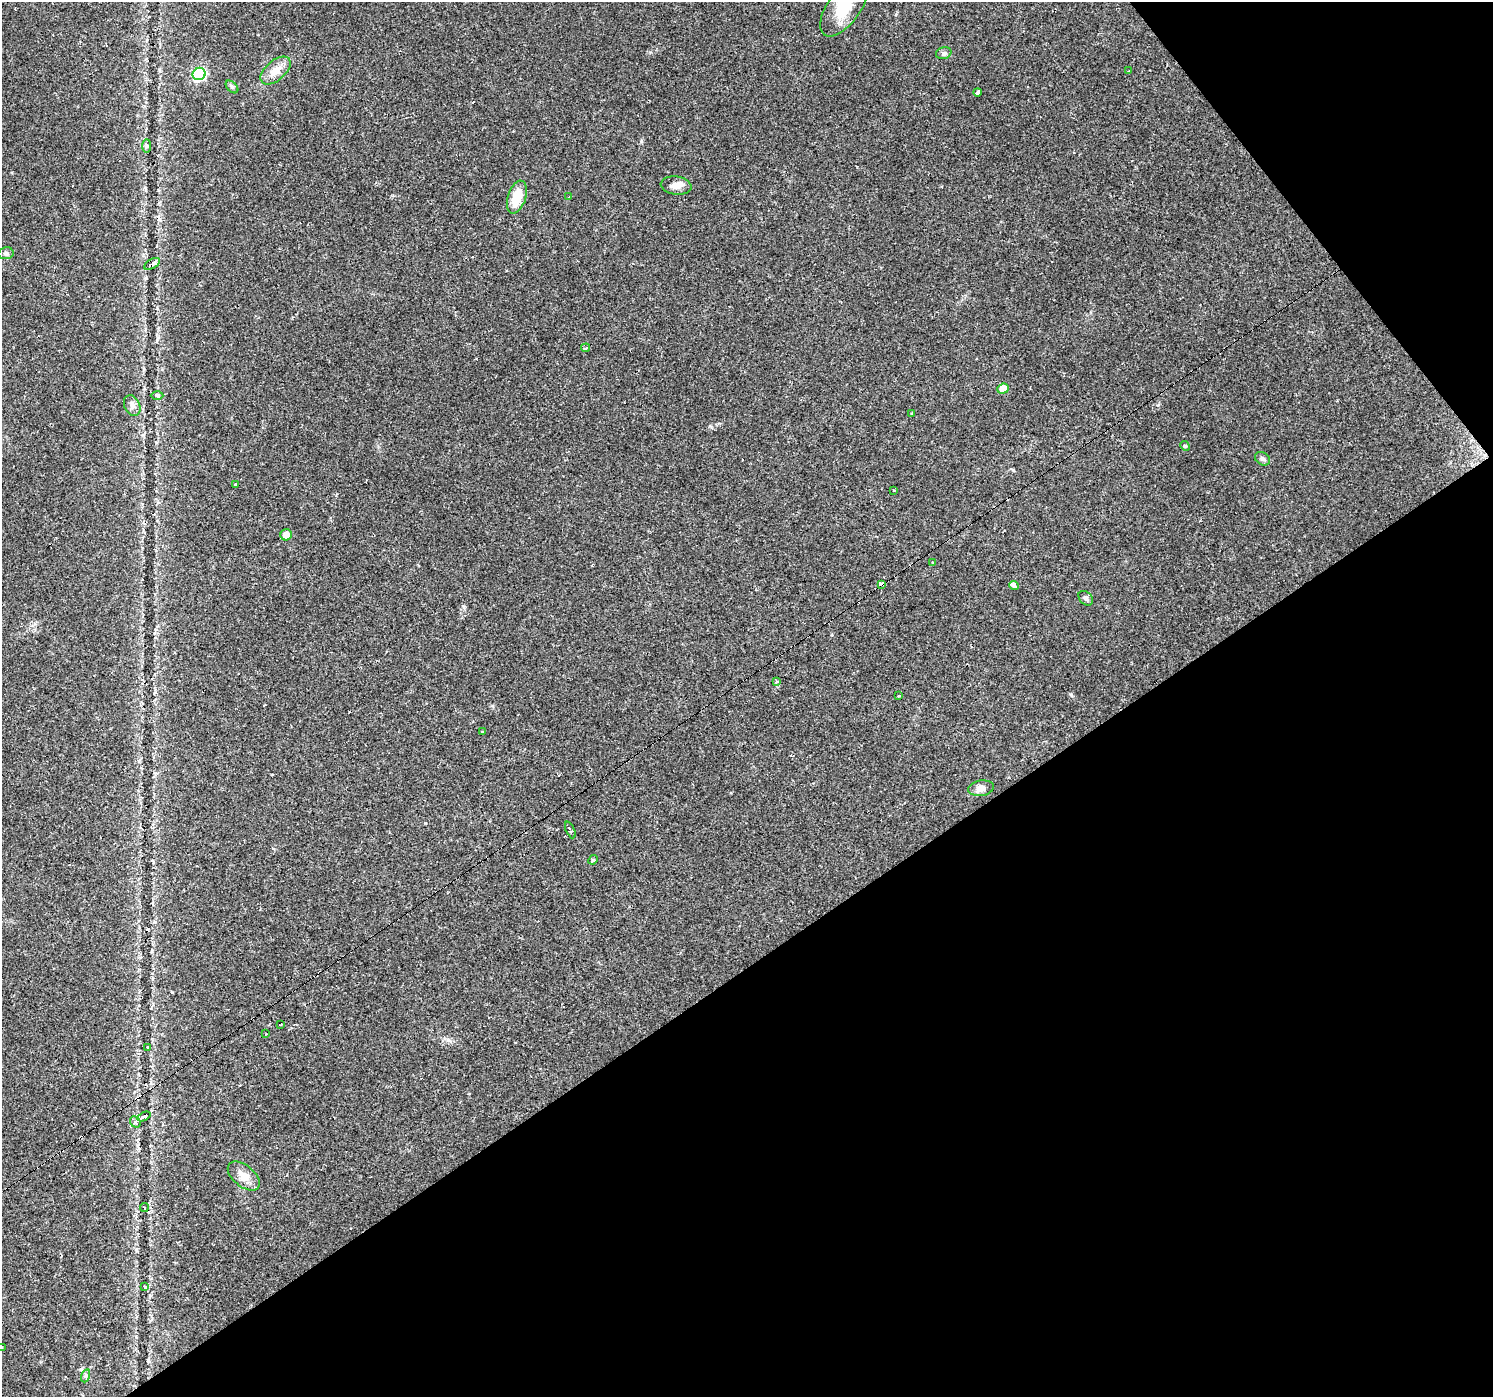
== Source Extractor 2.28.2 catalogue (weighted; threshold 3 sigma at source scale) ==
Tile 12 of 4 x 4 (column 4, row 3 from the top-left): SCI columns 4473-5963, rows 1587-2981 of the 5963 x 5900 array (HDU 1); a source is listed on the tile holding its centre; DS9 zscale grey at full resolution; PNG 1495 x 1399 px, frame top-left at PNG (2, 2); each listed source drawn as its Kron ellipse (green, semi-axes under 4 px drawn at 4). Shown black and unused: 35% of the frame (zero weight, under 2 of 3 exposures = <1% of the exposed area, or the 3 px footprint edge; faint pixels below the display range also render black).
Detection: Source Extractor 2.28.2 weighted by HDU 2 'WHT'; one run over the whole footprint, this tile lists its part. Background 0.0515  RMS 0.0052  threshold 0.0236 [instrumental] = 3 sigma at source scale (4.5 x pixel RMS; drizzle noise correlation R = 1.50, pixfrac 1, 0.0396/0.0396 arcsec/px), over >= 5 px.
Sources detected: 48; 5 cosmic-ray / hot-pixel residue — neither listed nor drawn; the other 43 listed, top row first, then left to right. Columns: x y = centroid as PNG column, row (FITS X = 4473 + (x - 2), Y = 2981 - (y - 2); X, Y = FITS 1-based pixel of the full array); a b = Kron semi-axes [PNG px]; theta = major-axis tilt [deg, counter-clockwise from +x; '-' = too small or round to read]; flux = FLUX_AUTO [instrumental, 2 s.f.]
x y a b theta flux
844 6 35 16 55 17
944 53 8 6 15 1.4
276 71 18 10 41 6.5
1129 71 3 2 - 0.78
199 74 6 6 - 62
232 87 7 4 -45 1.1
977 92 4 3 - 3
147 146 7 4 90 0.81
676 186 15 9 -8 4
517 197 17 9 72 11
569 197 3 3 - 1
6 253 7 6 - 1.2
152 264 9 4 31 3.6
585 348 4 3 - 1.2
1003 389 6 5 - 5.6
157 395 6 4 -2 0.9
132 406 11 7 -63 2.1
912 413 3 3 - 0.8
1185 446 5 4 - 0.63
1262 459 8 6 -34 1.4
235 484 3 3 - 1.9
893 490 3 3 - 0.46
286 535 6 5 - 3.9
933 563 3 3 - 1.2
881 584 4 4 - 9.4
1014 585 5 3 - 15
1086 598 8 6 -45 1.5
777 681 3 3 - 3.1
898 696 3 2 - 0.41
482 732 3 3 - 2.2
981 788 13 7 9 3.1
570 830 9 3 -66 1.1
593 860 5 4 - 0.72
281 1024 2 2 - 0.51
266 1034 2 2 - 0.5
147 1047 3 3 - 0.71
144 1116 7 4 26 4.8
135 1122 6 5 - 1.1
244 1176 19 10 -40 6.1
144 1208 4 4 - 0.93
145 1287 4 3 - 1.2
2 1347 3 2 - 0.45
85 1376 7 4 71 0.88
Overlapping masked pixels (flux is a lower limit): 1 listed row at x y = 881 584
Isophote crosses this tile's border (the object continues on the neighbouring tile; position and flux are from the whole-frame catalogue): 2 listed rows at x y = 844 6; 2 1347
Unlisted compact peaks at least as high as the median listed source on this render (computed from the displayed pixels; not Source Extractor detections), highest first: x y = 1071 695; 1158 405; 641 141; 710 426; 464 607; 425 823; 1013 470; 448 1040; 172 992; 492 706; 896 14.